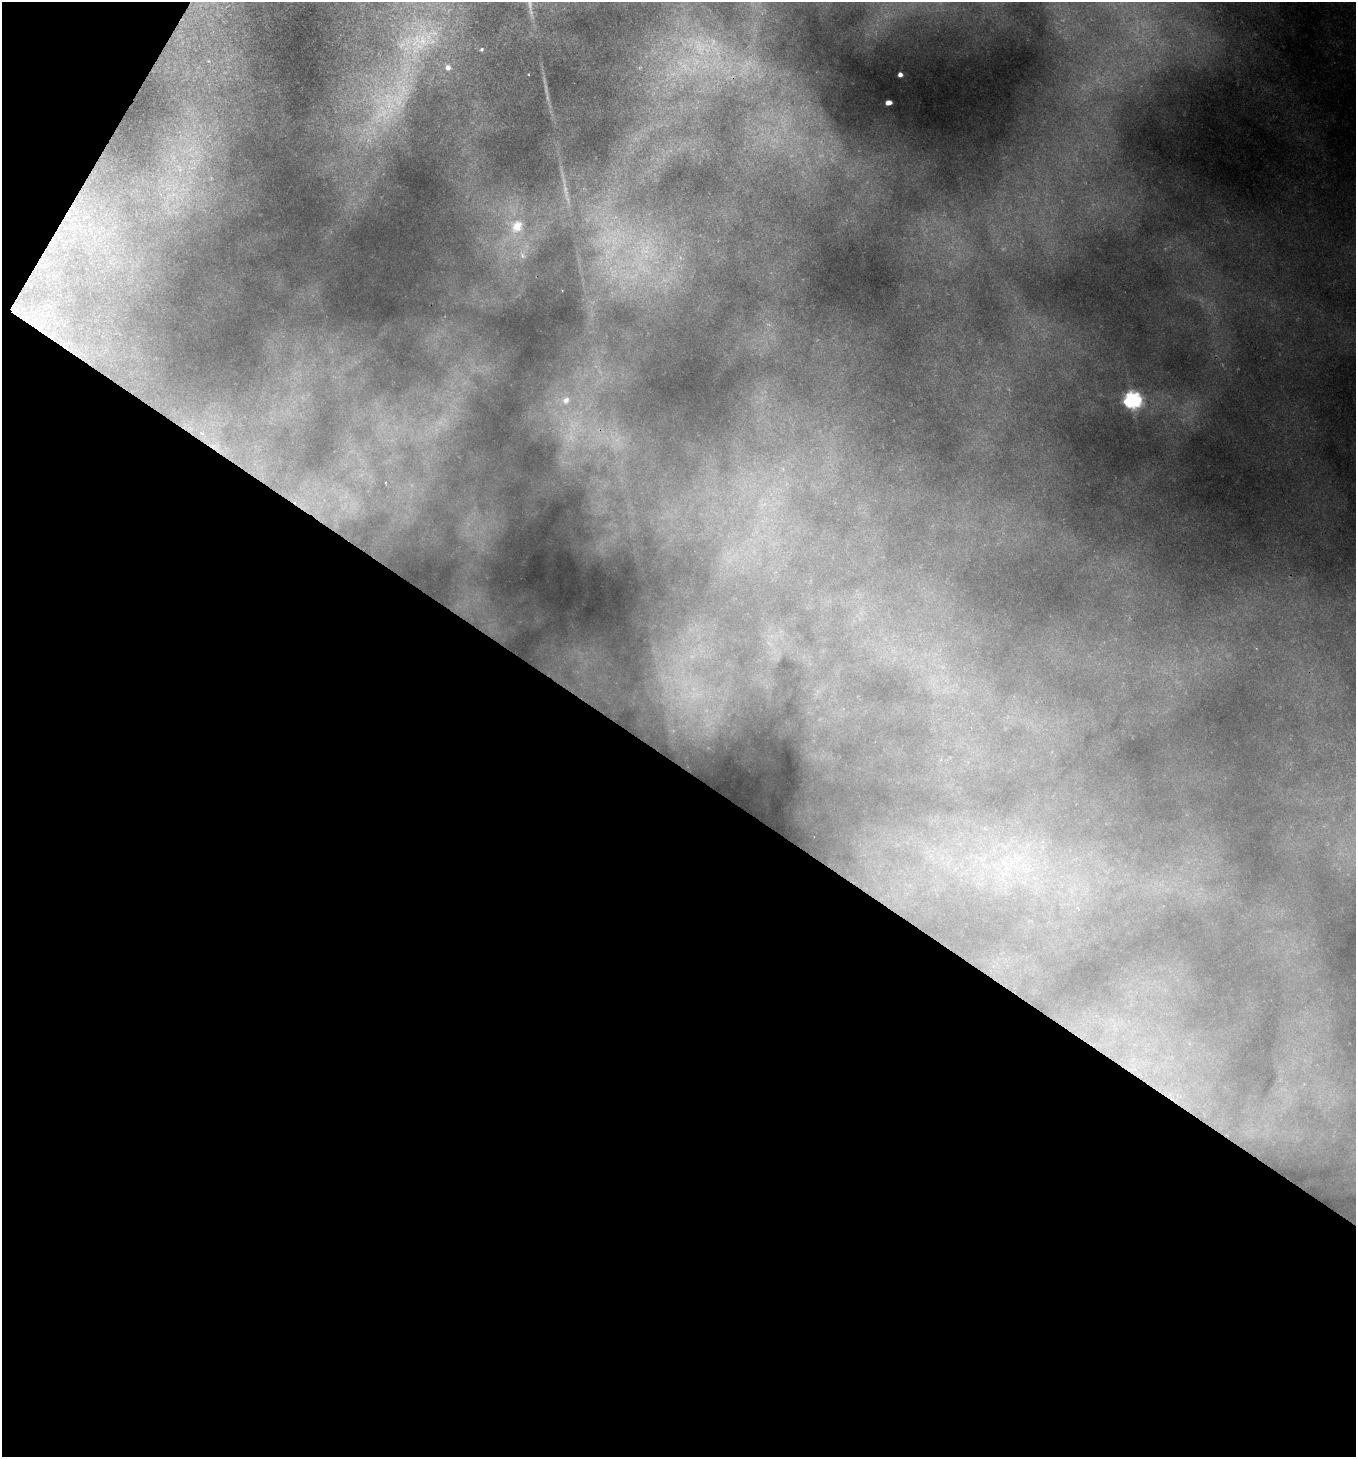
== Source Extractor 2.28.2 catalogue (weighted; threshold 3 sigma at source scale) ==
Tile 3 of 2 x 2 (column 1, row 2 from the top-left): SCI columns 111-1464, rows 1-1455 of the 2943 x 2911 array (HDU 1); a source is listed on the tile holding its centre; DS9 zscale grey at full resolution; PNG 1358 x 1459 px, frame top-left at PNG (2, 2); no overlay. Shown black and unused: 49% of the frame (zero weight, under 2 of 3 exposures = <1% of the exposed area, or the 3 px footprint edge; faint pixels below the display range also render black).
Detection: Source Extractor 2.28.2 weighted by HDU 2 'WHT'; one run over the whole footprint, this tile lists its part. Background 0.118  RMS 0.0072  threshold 0.0324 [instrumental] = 3 sigma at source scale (4.5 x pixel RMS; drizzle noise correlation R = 1.50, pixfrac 1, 0.0396/0.0396 arcsec/px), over >= 5 px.
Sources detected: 12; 3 too faint to see at this stretch — not listed; the other 9 listed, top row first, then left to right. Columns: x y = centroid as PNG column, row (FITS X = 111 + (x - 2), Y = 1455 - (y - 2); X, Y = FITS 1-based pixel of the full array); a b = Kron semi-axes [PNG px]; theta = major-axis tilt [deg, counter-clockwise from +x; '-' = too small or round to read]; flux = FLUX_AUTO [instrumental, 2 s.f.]
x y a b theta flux
482 49 4 4 - 1.4
448 67 7 7 - 3.6
900 74 4 4 - 2.9
888 103 6 4 9 4.3
517 226 21 17 61 19
522 255 7 4 -72 1.8
566 400 11 9 46 6
1132 400 7 7 - 250
201 433 5 5 - 1.6